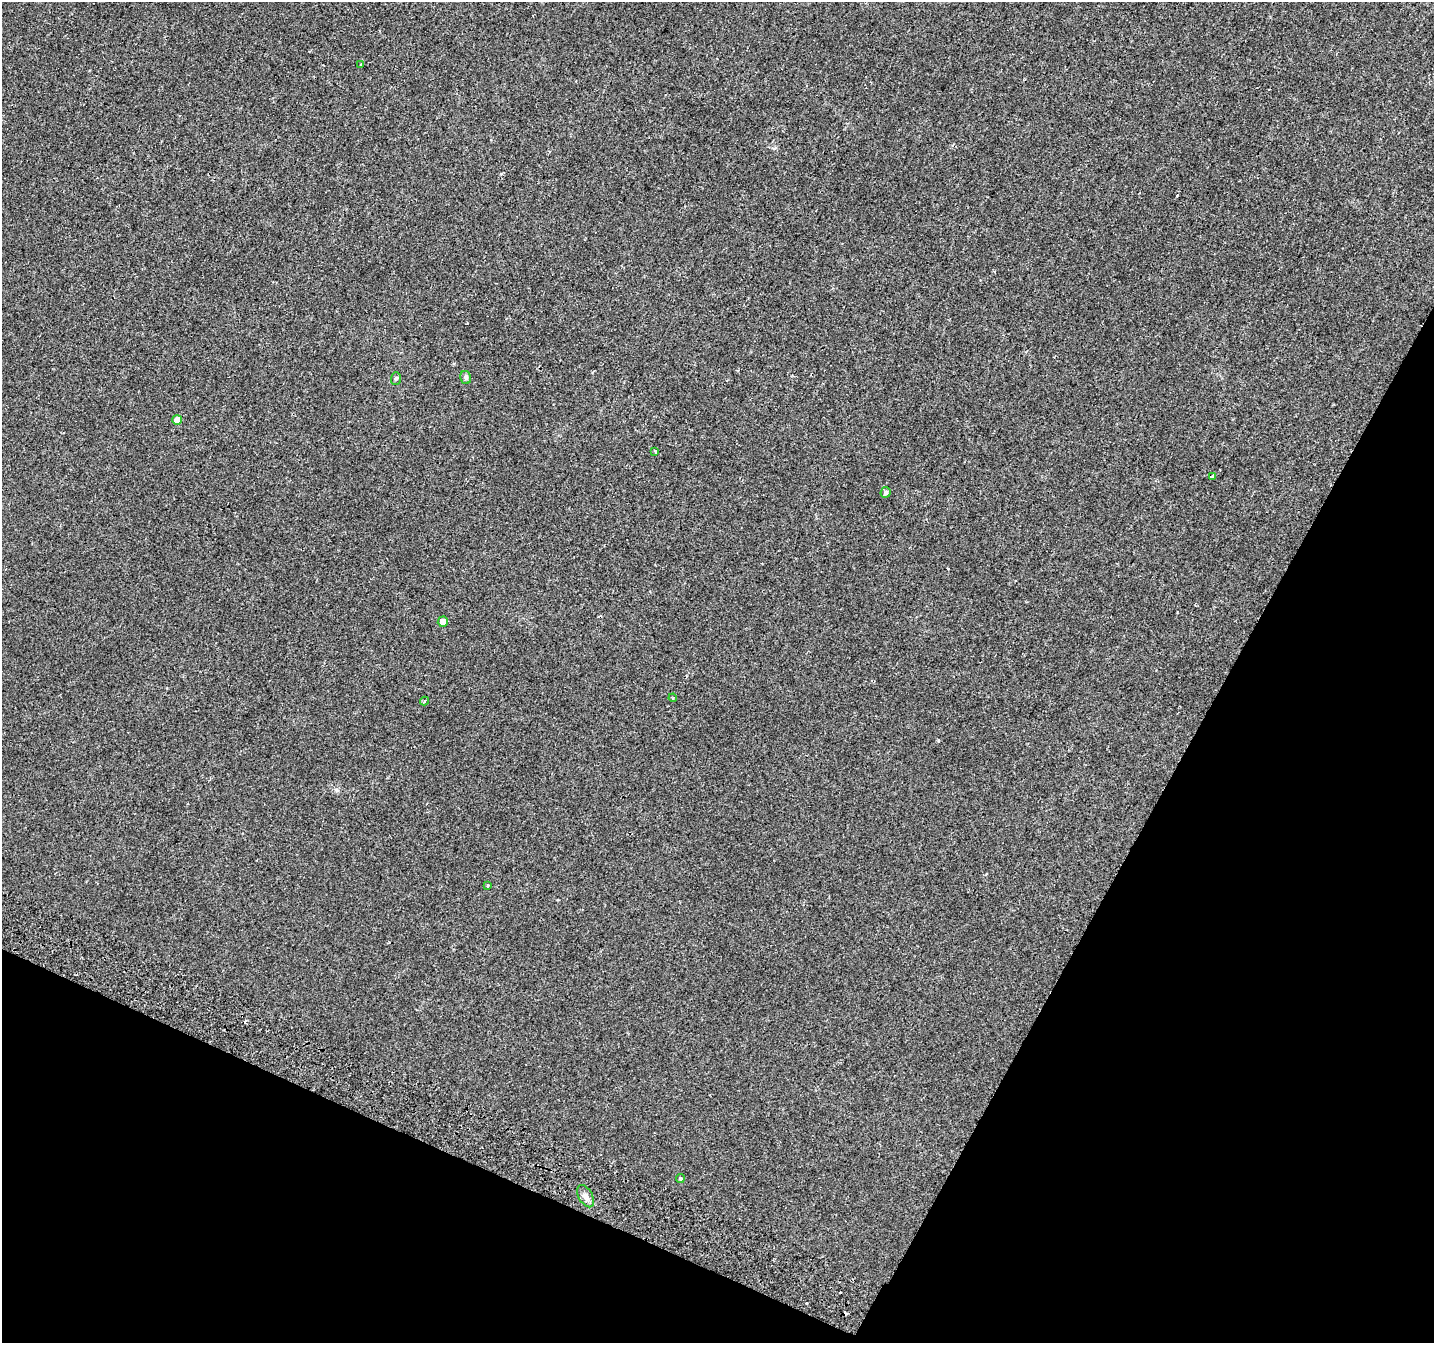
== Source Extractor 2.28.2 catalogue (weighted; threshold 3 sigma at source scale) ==
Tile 15 of 4 x 4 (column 3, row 4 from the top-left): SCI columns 2899-4330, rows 321-1661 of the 5790 x 5939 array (HDU 1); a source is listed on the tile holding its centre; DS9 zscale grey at full resolution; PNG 1436 x 1345 px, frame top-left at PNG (2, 2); each listed source drawn as its Kron ellipse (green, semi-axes under 4 px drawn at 4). Shown black and unused: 25% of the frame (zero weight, under 2 of 3 exposures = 3% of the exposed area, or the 3 px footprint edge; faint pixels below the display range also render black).
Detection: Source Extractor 2.28.2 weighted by HDU 2 'WHT'; one run over the whole footprint, this tile lists its part. Background 0.0135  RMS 0.0032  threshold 0.0144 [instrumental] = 3 sigma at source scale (4.5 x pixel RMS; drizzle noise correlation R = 1.50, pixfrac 1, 0.0396/0.0396 arcsec/px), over >= 5 px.
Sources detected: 16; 3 cosmic-ray / hot-pixel residue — neither listed nor drawn; the other 13 listed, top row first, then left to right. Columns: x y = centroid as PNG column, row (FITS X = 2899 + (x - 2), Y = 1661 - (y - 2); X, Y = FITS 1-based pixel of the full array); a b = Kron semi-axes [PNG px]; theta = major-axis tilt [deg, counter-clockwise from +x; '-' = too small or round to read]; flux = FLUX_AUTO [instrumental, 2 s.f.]
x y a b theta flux
361 64 3 3 - 0.38
466 377 6 5 - 0.57
396 379 6 5 - 0.53
177 420 5 5 - 3
655 451 4 3 - 0.57
1212 476 3 3 - 0.4
886 492 5 5 - 0.8
443 622 5 5 - 2.8
673 698 4 3 - 0.3
424 701 4 3 - 0.43
488 885 3 2 - 0.43
680 1179 4 4 - 0.57
586 1196 12 7 -60 1.6
Unlisted compact peaks at least as high as the median listed source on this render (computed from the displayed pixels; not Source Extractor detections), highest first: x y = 938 740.